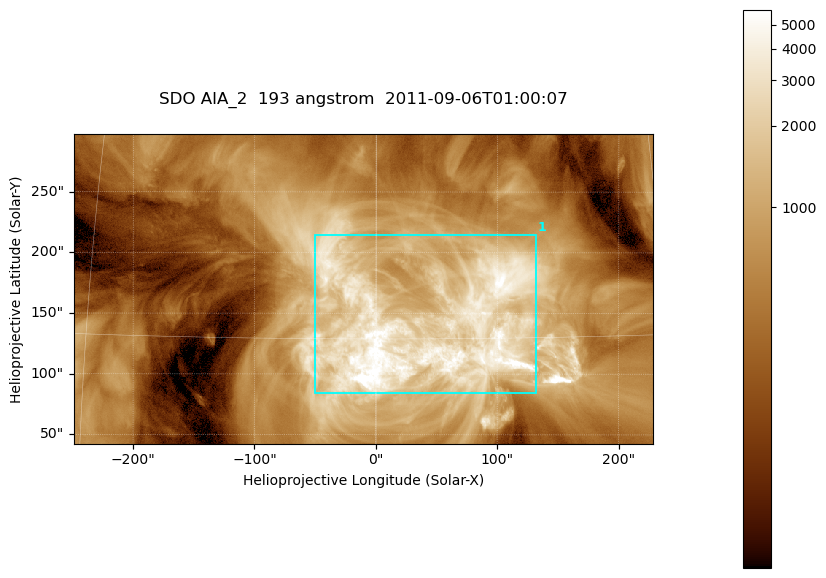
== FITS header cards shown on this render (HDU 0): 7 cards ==
TELESCOP= 'SDO     '           /
INSTRUME= 'AIA_2   '           /
WAVELNTH=                  193 /
WAVEUNIT= 'angstrom'           /
DATE-OBS= '2011-09-06T01:00:07.84' /
CTYPE1  = 'HPLN-TAN'           /
CTYPE2  = 'HPLT-TAN'           /

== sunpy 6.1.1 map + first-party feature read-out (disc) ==
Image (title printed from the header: SDO AIA_2  193 angstrom  2011-09-06T01:00:07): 794 x 424 px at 0.601 arcsec/px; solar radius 952 arcsec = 1584 px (partial field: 4.3% of the solar disc is inside the frame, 100% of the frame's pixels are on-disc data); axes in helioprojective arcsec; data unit not stated in the header (colour bar unlabelled)
Pointing: header CRPIX1/2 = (2043.76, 2047.55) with CRVAL1/2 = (0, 0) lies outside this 794 x 424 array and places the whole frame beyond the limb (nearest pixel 1.29 R_sun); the SolarSoft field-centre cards XCEN/YCEN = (-10.5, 170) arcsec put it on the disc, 1605 arcsec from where CRPIX/CRVAL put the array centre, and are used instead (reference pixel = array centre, CRVAL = XCEN/YCEN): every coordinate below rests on XCEN/YCEN
Orientation: roll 0.0564 deg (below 1 deg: not rotated)
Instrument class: DISC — disc imager (sunpy class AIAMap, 193 A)
Bright regions (active regions / flare kernels): reference = the on-disc median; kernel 7 px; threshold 5 sigma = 2278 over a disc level ~570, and >= 1.15x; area >= 336 px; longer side >= 5 px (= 3 arcsec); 1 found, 1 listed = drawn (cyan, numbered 1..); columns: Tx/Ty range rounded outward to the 2 arcsec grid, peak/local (2 s.f.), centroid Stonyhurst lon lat
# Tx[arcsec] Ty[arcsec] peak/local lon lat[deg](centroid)
1 -50..132 84..216 14 +3 +15